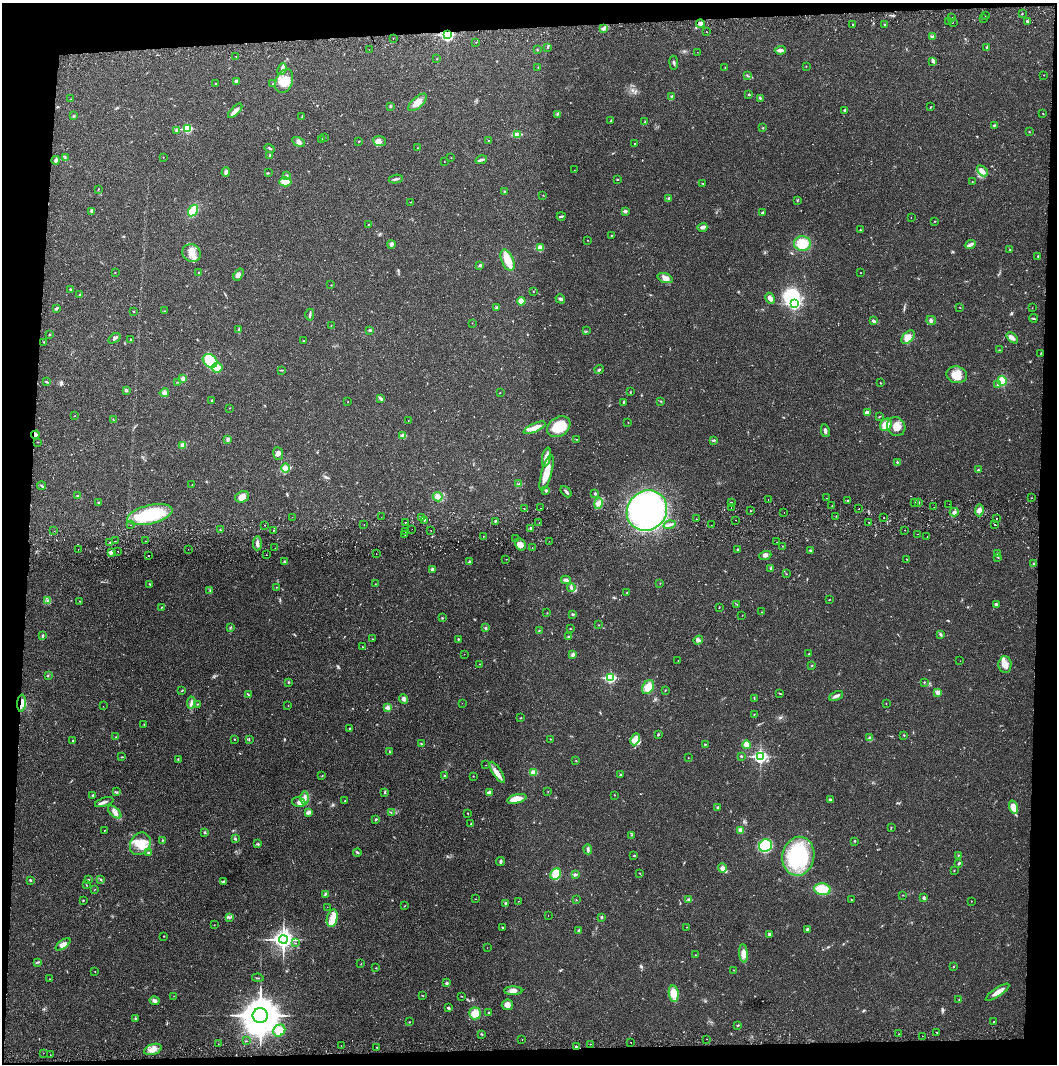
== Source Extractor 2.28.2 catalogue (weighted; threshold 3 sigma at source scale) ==
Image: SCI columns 5-4223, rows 57-4301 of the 4230 x 4359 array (HDU 1 of 3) = the unmasked area's bounding box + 8 px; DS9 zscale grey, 4 x 4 block average (1 PNG px = mean of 4 x 4 image px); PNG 1059 x 1066 px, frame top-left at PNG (2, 3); each listed source drawn as its Kron ellipse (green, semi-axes under 4 px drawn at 4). Shown black and unused: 8% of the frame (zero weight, under 2 of 3 exposures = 3% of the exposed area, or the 3 px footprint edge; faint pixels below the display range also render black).
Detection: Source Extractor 2.28.2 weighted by HDU 2 'WHT'. Background 0.0216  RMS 0.0034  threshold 0.0155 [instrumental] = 3 sigma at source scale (4.5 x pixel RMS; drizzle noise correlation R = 1.50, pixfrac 1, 0.05/0.05 arcsec/px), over >= 5 px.
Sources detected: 574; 6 too faint to see at this stretch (4 x 4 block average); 1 inside a brighter object's white glare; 9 cosmic-ray / hot-pixel residue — neither listed nor drawn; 7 coinciding with a brighter row at this scale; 17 inside a brighter listed object's ellipse — not listed separately; of the other 534, all 500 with FLUX_AUTO >= 0.445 (the completeness limit of this list) listed and drawn (34 fainter detections not listed), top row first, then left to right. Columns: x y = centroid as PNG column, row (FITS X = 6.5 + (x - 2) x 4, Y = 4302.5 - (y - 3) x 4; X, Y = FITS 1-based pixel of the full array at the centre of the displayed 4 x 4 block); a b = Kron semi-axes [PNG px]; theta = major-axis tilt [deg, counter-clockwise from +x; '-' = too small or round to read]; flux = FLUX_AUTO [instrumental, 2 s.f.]
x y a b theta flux
1022 14 2 2 - 1.1
986 15 2 2 - 0.59
952 18 2 2 - 1.4
984 19 2 2 - 2.2
1027 21 3 2 - 2.4
948 22 2 2 - 0.57
953 22 2 2 - 1.1
700 23 4 4 - 8.5
852 24 2 2 - 1.1
884 24 2 2 - 1
603 29 4 3 - 4.3
706 31 2 2 - 0.6
447 35 3 2 - 340
933 36 3 2 - 1.3
393 38 2 2 - 0.83
476 42 2 2 - 0.64
548 47 2 2 - 0.93
987 48 4 2 - 2.6
537 49 2 2 - 1.2
369 50 2 2 - 2.5
780 50 5 2 - 10
697 52 2 2 - 0.45
236 56 2 2 - 2.4
437 59 2 2 - 0.74
932 62 2 2 - 1.1
674 63 7 2 -83 2.8
806 66 2 2 - 0.65
538 67 2 2 - 0.68
725 67 2 2 - 0.71
282 69 6 3 66 4.7
1044 75 2 2 - 0.59
748 76 2 2 - 0.97
236 81 3 2 - 4.9
284 81 12 8 66 37
215 84 2 2 - 0.99
272 84 2 2 - 0.6
749 94 2 2 - 1.9
672 96 3 2 - 1.5
760 98 3 2 - 2.5
71 99 2 2 - 0.68
418 102 11 5 43 19
390 106 2 2 - 2.6
931 107 2 2 - 1.2
845 110 2 2 - 5.6
235 111 9 3 45 9.9
1043 113 2 2 - 0.83
557 114 3 2 - 2.1
74 116 3 2 - 1.9
302 116 3 2 - 1.3
611 121 3 2 - 1.2
645 122 3 2 - 1.5
994 125 3 2 - 2.2
763 128 2 2 - 1
187 129 2 2 - 120
177 130 4 3 - 4
1029 132 2 2 - 1
517 135 4 2 - 3.5
324 138 2 2 - 0.55
322 140 2 2 - 0.71
488 140 2 2 - 0.89
359 141 2 2 - 0.91
380 141 6 5 - 8.1
298 142 7 4 -29 8
635 143 2 2 - 0.84
270 148 5 2 - 2.3
417 148 2 2 - 0.73
270 155 3 2 - 2.4
163 157 2 2 - 0.64
65 158 3 2 - 0.97
451 158 2 2 - 0.56
56 160 4 3 - 4.8
481 160 6 2 17 5.2
444 161 2 2 - 0.47
574 170 2 2 - 0.47
982 171 6 4 -43 7.1
226 172 5 3 - 4.9
268 173 2 2 - 1.4
286 176 3 2 - 2.6
396 179 7 2 9 3.8
617 179 2 2 - 1.1
285 182 6 4 4 30
972 182 2 2 - 0.79
703 183 2 2 - 0.7
98 189 2 2 - 0.95
505 191 3 2 - 1.7
543 195 2 2 - 0.8
669 198 3 2 - 1.6
797 201 2 2 - 1
411 202 2 2 - 0.89
92 211 4 2 - 3
193 211 6 4 57 39
625 211 2 2 - 14
762 213 4 2 - 2.9
561 216 4 2 - 2.5
911 218 2 2 - 0.72
934 221 2 2 - 0.64
368 225 2 2 - 0.71
702 227 5 3 - 7.6
860 230 2 2 - 1
611 236 2 2 - 2.5
588 240 2 2 - 0.74
391 244 4 3 - 3.4
802 244 8 7 - 59
970 244 6 3 25 7.2
540 248 2 2 - 58
1010 249 2 2 - 1
192 253 9 8 - 21
1038 256 3 2 - 1.2
507 260 11 6 -67 35
480 265 3 2 - 2.3
115 273 2 2 - 0.74
199 273 3 2 - 3
860 273 2 2 - 1.7
239 274 6 3 56 7.4
665 278 7 4 -19 11
331 285 2 2 - 0.81
70 289 3 2 - 1.6
533 292 2 2 - 0.55
80 295 3 2 - 1.3
770 298 6 3 -62 9.5
560 299 5 3 - 4.1
521 301 4 4 - 20
794 304 3 2 - 290
496 307 4 2 - 2.8
56 308 3 2 - 4.9
960 308 2 2 - 0.95
1032 308 2 2 - 0.54
133 311 2 2 - 1.1
164 311 2 2 - 0.59
310 315 6 2 88 3.1
1033 318 4 2 - 2.1
931 320 5 3 - 4
873 321 4 3 - 3.4
472 323 2 2 - 0.46
331 325 2 2 - 0.76
239 329 3 2 - 1.8
370 330 4 2 - 2.3
586 331 2 2 - 0.98
50 334 2 2 - 1.2
908 337 8 5 45 16
114 338 7 3 34 5.5
1012 338 7 3 -40 9.2
130 340 4 2 - 1.4
304 341 2 2 - 0.91
43 342 2 2 - 0.64
999 350 2 2 - 0.89
1041 353 2 2 - 0.58
210 361 8 6 -37 51
217 368 6 5 - 20
282 370 3 2 - 1.4
599 370 4 2 - 2.4
957 375 10 8 -12 29
183 378 3 3 - 6.5
1002 381 5 4 - 33
46 382 3 2 - 2.1
177 382 2 2 - 0.53
880 383 2 2 - 0.97
998 385 2 2 - 1.8
126 390 3 3 - 2.9
500 392 2 2 - 0.62
630 392 2 2 - 0.99
164 393 5 3 - 5.7
381 399 2 2 - 1.1
212 400 2 2 - 2.8
661 401 2 2 - 1.2
348 402 2 2 - 0.52
623 402 3 2 - 1.4
229 408 2 2 - 0.67
867 413 2 2 - 24
74 416 2 2 - 0.66
880 416 2 2 - 0.85
113 420 2 2 - 0.89
408 421 2 2 - 0.58
628 423 2 2 - 0.48
886 425 6 5 - 30
896 426 10 9 - 22
559 427 12 9 33 60
535 428 12 4 24 22
825 431 6 2 -80 5.8
35 435 4 3 - 5.8
403 436 4 3 - 9
576 439 2 2 - 0.73
228 440 4 3 - 3.4
714 440 4 2 - 2.2
37 442 2 2 - 0.5
183 445 4 3 - 9.8
278 454 6 5 - 7.2
546 457 10 3 79 20
897 462 3 2 - 1.4
286 468 4 4 - 6.8
978 470 2 2 - 1.7
546 473 18 5 74 38
519 484 2 2 - 1.2
192 485 2 2 - 0.91
42 486 4 2 - 2.2
546 491 3 3 - 2.4
566 492 6 2 -47 4.4
595 493 3 2 - 1.9
77 495 2 2 - 2.2
242 497 7 5 22 13
438 497 5 4 - 8.2
826 498 2 2 - 1.1
1032 498 2 2 - 0.62
768 500 2 2 - 0.55
847 501 2 2 - 1.5
732 502 2 2 - 4.2
915 502 2 2 - 1.7
99 503 3 2 - 1.6
598 503 6 3 78 6.5
919 503 3 2 - 2.5
949 504 2 2 - 1.1
832 506 2 2 - 1.2
934 507 2 2 - 1.5
524 508 2 2 - 1.1
541 508 2 2 - 1
731 508 2 2 - 1.7
859 509 2 2 - 0.86
750 510 2 2 - 0.56
979 510 6 4 88 9.5
647 511 21 19 45 800
784 512 2 2 - 0.58
954 512 4 2 - 3.3
150 515 23 9 13 120
836 516 2 2 - 0.57
292 517 2 2 - 0.84
381 517 2 2 - 0.57
884 517 2 2 - 2.1
422 518 2 2 - 1.1
996 518 2 2 - 2.3
696 519 2 2 - 0.85
424 520 2 2 - 8.7
736 520 2 2 - 0.61
495 521 2 2 - 1.3
405 522 2 2 - 3.3
539 522 2 2 - 0.91
869 522 2 2 - 1.1
995 524 2 2 - 2.7
131 525 2 2 - 1.8
265 525 2 2 - 0.73
364 525 2 2 - 1.6
669 525 6 2 17 5.6
711 525 2 2 - 1.1
531 528 2 2 - 3.6
412 529 2 2 - 1.3
220 530 2 2 - 1.3
273 530 2 2 - 0.78
431 530 2 2 - 0.71
905 530 2 2 - 0.6
54 531 2 2 - 1.2
406 532 2 2 - 0.57
918 534 2 2 - 0.59
405 535 2 2 - 0.71
483 536 2 2 - 0.98
927 537 2 2 - 1.5
515 539 2 2 - 0.45
115 541 2 2 - 0.71
145 541 2 2 - 2.8
549 541 2 2 - 0.85
110 542 2 2 - 1.5
777 542 2 2 - 1.6
257 543 7 3 87 7
520 544 6 5 - 12
782 546 2 2 - 0.64
532 547 2 2 - 0.77
275 548 2 2 - 1.2
78 549 2 2 - 0.51
188 549 2 2 - 0.48
737 549 2 2 - 1.8
810 550 2 2 - 2.9
118 551 2 2 - 2.6
111 552 3 3 - 6.9
997 553 3 2 - 2.1
376 554 2 2 - 0.68
266 555 2 2 - 0.66
765 555 6 4 20 6.1
148 556 2 2 - 2.7
998 557 2 2 - 0.86
506 559 2 2 - 0.6
907 559 2 2 - 0.77
285 562 3 3 - 4.2
469 562 3 2 - 2
1034 564 2 2 - 0.86
771 568 3 2 - 2.2
433 569 3 3 - 6.5
786 574 2 2 - 0.73
566 580 5 3 - 6.7
660 583 2 2 - 0.77
149 584 3 2 - 1.2
375 584 2 2 - 0.98
277 587 2 2 - 0.56
571 588 4 2 - 4.1
210 591 2 2 - 0.65
627 593 2 2 - 0.98
829 600 2 2 - 0.67
47 601 2 2 - 2.1
80 601 2 2 - 0.59
737 604 2 2 - 0.46
996 604 4 3 - 3.9
719 607 3 2 - 1.1
161 608 4 2 - 1.3
762 612 2 2 - 0.64
547 613 2 2 - 0.68
573 614 2 2 - 2.5
742 615 2 2 - 0.55
442 618 2 2 - 1.6
599 625 2 2 - 0.56
231 627 3 2 - 1.4
485 628 2 2 - 3.3
570 629 2 2 - 1
539 630 2 2 - 0.7
941 634 3 2 - 3.9
43 636 4 2 - 2.4
568 637 2 2 - 0.88
372 639 2 2 - 0.54
458 639 2 2 - 1.4
698 640 5 3 - 4.7
362 647 2 2 - 0.67
464 654 2 2 - 0.64
809 654 3 2 - 1.2
573 655 3 3 - 4.7
678 661 2 2 - 0.61
960 661 2 2 - 0.53
479 664 2 2 - 0.46
812 665 2 2 - 1.1
1005 665 8 6 -88 17
48 675 2 2 - 0.81
610 678 3 2 - 220
288 682 2 2 - 1.3
924 682 2 2 - 1.3
648 687 7 5 56 25
182 690 3 2 - 1.3
665 690 2 2 - 1.1
780 693 3 2 - 1.5
938 693 3 2 - 3.4
248 694 4 2 - 1.8
836 696 7 3 24 6.6
754 698 2 2 - 1
403 699 5 4 - 5.7
22 703 9 3 86 16
191 703 6 3 84 5.4
462 703 2 2 - 0.53
886 703 2 2 - 0.68
197 704 2 2 - 0.96
103 706 2 2 - 0.97
288 706 2 2 - 0.48
388 708 3 3 - 7.1
754 715 2 2 - 0.78
520 718 2 2 - 0.79
144 725 2 2 - 1
349 729 2 2 - 1.1
658 734 3 2 - 2
904 735 2 2 - 0.91
116 737 2 2 - 0.63
870 737 3 2 - 2.6
235 739 2 2 - 0.8
550 739 2 2 - 0.68
635 739 6 4 65 16
249 740 2 2 - 0.6
72 741 2 2 - 1.1
421 744 3 2 - 1.6
705 744 2 2 - 1.1
746 745 4 4 - 13
390 752 2 2 - 1
741 756 2 2 - 1.7
122 757 2 2 - 0.87
760 757 3 2 - 440
688 758 2 2 - 0.65
178 759 2 2 - 1.2
576 761 2 2 - 0.95
486 765 2 2 - 0.51
497 772 12 3 -57 12
533 773 2 2 - 52
444 775 2 2 - 1.3
620 775 3 2 - 1.8
322 776 2 2 - 1.2
473 776 2 2 - 0.59
116 792 3 2 - 1.6
548 792 2 2 - 0.54
384 793 2 2 - 1.3
489 793 4 3 - 7.7
93 795 3 2 - 1.8
614 795 2 2 - 0.72
305 798 7 3 -89 7.6
517 799 10 4 13 20
345 800 2 2 - 0.55
831 800 3 2 - 4.9
104 802 10 3 18 6.5
299 802 7 4 -16 8.4
718 807 3 3 - 2.3
1013 807 7 4 -73 22
115 812 8 3 -42 7.8
309 812 4 3 - 7.3
391 813 2 2 - 0.65
468 813 2 2 - 0.69
376 819 3 3 - 1.8
471 824 2 2 - 1.1
891 827 2 2 - 0.84
104 830 2 2 - 1.6
741 830 4 3 - 6.4
205 832 3 2 - 2.4
632 835 2 2 - 1
235 839 4 2 - 2.3
162 840 2 2 - 1.4
854 841 3 2 - 1.4
140 844 12 9 56 35
258 844 3 2 - 1.9
765 846 6 6 - 120
588 849 5 3 - 4.5
357 852 4 2 - 2.7
148 853 3 2 - 2.7
958 855 2 2 - 1.2
634 856 2 2 - 0.81
798 856 19 16 79 180
501 862 4 2 - 3.9
959 863 4 2 - 2.6
722 868 4 4 - 7.8
954 871 2 2 - 0.71
640 873 2 2 - 1.1
556 874 6 5 - 34
575 874 3 2 - 4.1
88 879 2 2 - 1
101 879 2 2 - 1.7
30 880 3 2 - 1.9
224 881 3 2 - 1.6
86 885 2 2 - 0.67
95 889 2 2 - 0.62
822 889 8 6 -7 47
325 894 3 2 - 2.4
903 895 2 2 - 0.69
924 898 3 2 - 3.3
475 899 2 2 - 0.61
689 899 4 3 - 3.4
83 900 2 2 - 1.1
576 900 2 2 - 1.1
851 900 2 2 - 2
518 901 2 2 - 0.87
971 901 2 2 - 0.52
505 903 3 2 - 2.5
405 906 2 2 - 0.63
327 907 2 2 - 0.59
548 916 2 2 - 0.47
229 917 3 2 - 2.5
601 917 3 2 - 2.5
332 918 9 5 77 17
214 925 2 2 - 0.51
686 927 2 2 - 0.73
503 928 3 2 - 1.8
807 930 3 3 - 4.7
579 931 4 2 - 3.7
769 934 3 3 - 2.6
163 936 2 2 - 0.68
283 940 4 4 - 890
296 943 2 2 - 1
63 944 8 4 37 12
487 948 2 2 - 0.55
743 953 9 4 -84 15
695 955 2 2 - 1.6
37 962 4 2 - 2
361 964 2 2 - 0.88
953 967 2 2 - 0.7
376 968 2 2 - 0.82
734 970 2 2 - 0.57
95 971 2 2 - 0.68
258 978 6 2 -9 1.7
49 979 2 2 - 0.83
447 983 3 2 - 2.5
513 991 9 4 0 9.7
997 992 14 3 34 17
674 994 8 5 -82 33
422 995 2 2 - 0.78
174 996 2 2 - 0.47
462 996 2 2 - 0.64
959 999 2 2 - 0.62
155 1001 5 3 - 6.1
507 1005 5 5 - 9.8
448 1008 3 2 - 2.8
488 1012 2 2 - 1.1
475 1013 6 6 - 24
260 1015 7 7 - 5100
135 1019 3 2 - 1.9
409 1022 2 2 - 1.1
994 1022 2 2 - 1.2
738 1025 3 2 - 1.5
279 1030 6 5 - 23
937 1032 2 2 - 1.9
482 1034 2 2 - 1.2
899 1034 2 2 - 0.7
922 1036 2 2 - 1.7
706 1039 2 2 - 1.6
522 1040 2 2 - 0.54
246 1041 2 2 - 0.78
631 1042 2 2 - 1.1
218 1044 2 2 - 0.64
591 1044 2 2 - 1.7
341 1046 2 2 - 0.84
377 1047 2 2 - 8.3
576 1047 2 2 - 2.7
153 1049 9 5 19 16
43 1053 2 2 - 0.73
50 1055 2 2 - 0.51
Overlapping masked pixels (flux is a lower limit): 4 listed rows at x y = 447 35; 35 435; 22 703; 576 1047
Diffuse or blended objects may show on this block-average render without a row.